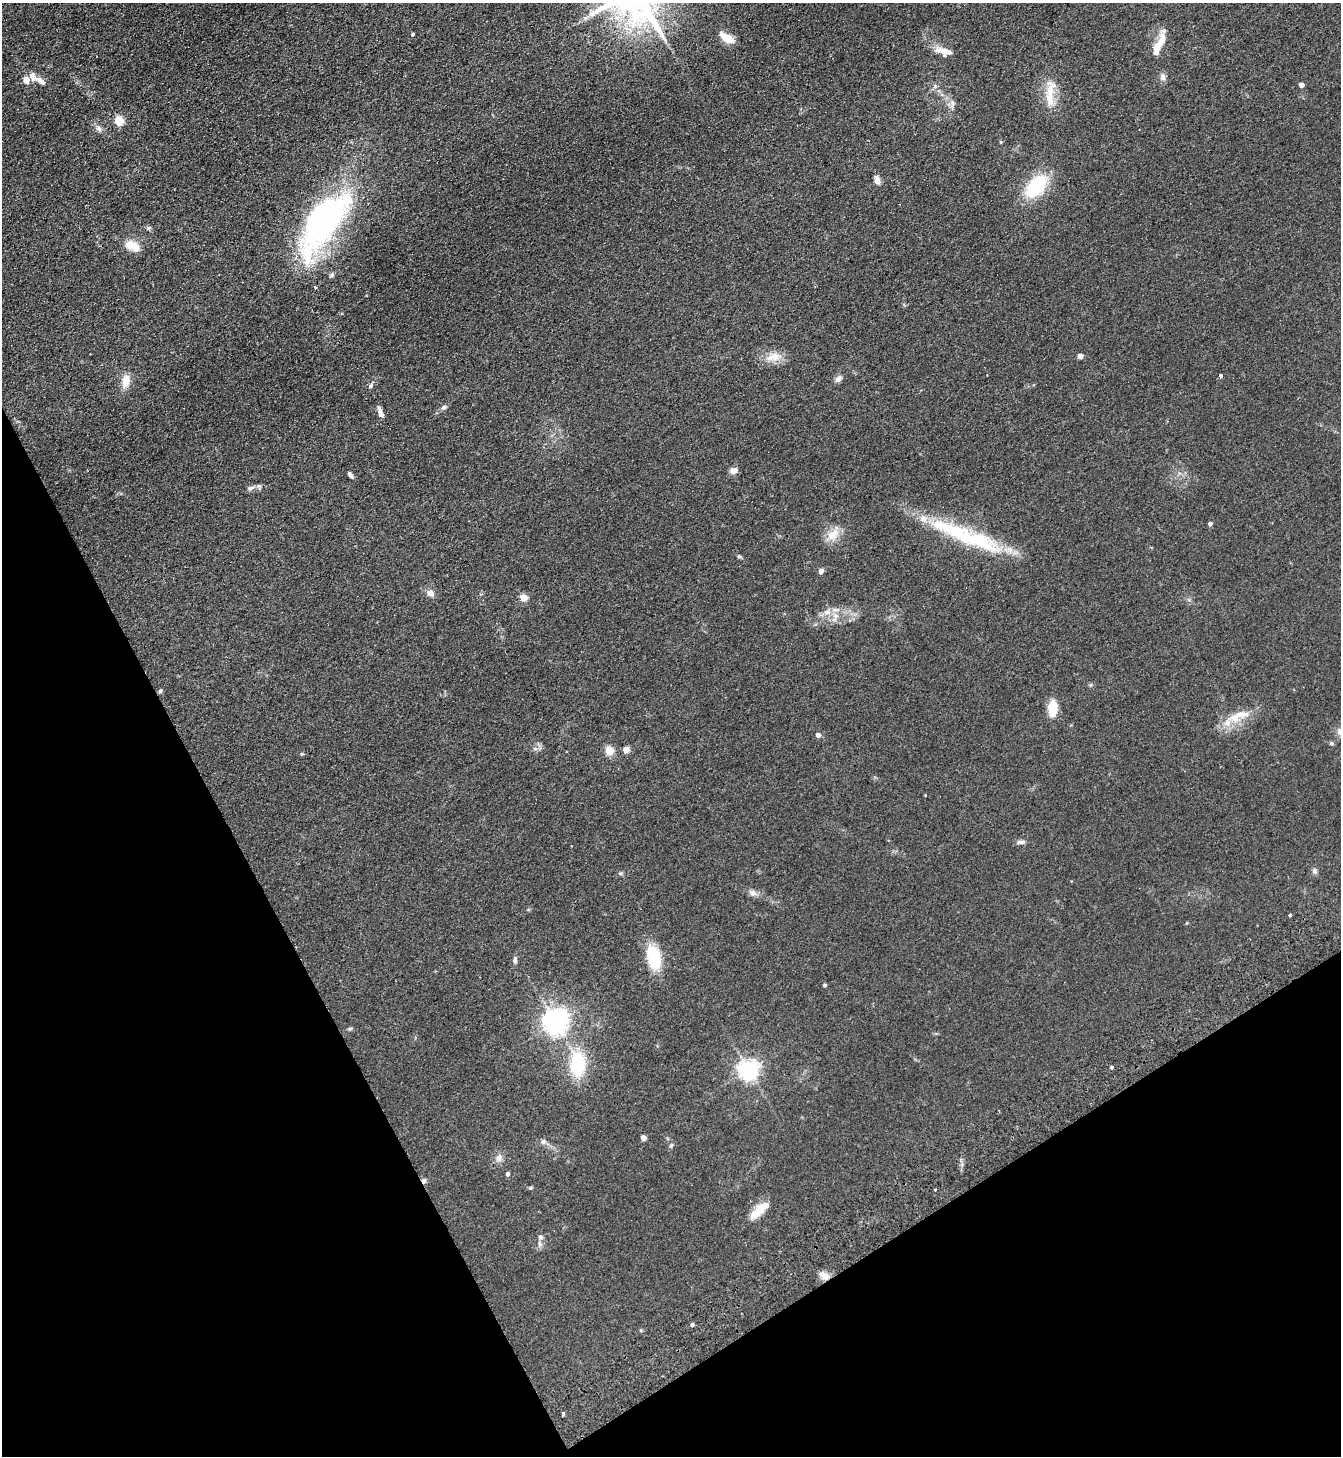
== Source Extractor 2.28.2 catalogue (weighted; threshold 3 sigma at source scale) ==
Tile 14 of 4 x 4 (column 2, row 4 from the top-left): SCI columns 1668-3006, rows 52-1505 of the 5875 x 5919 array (HDU 1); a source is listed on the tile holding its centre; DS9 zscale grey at full resolution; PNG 1343 x 1458 px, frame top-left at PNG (2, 3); no overlay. Shown black and unused: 26% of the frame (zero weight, under 2 of 3 exposures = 3% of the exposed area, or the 3 px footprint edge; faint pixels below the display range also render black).
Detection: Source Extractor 2.28.2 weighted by HDU 2 'WHT'; one run over the whole footprint, this tile lists its part. Background 0.0653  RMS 0.0095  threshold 0.0429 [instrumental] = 3 sigma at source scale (4.5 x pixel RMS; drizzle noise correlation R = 1.50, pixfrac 1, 0.05/0.05 arcsec/px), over >= 5 px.
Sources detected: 84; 3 inside a brighter object's white glare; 3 cosmic-ray / hot-pixel residue — not listed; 7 inside a brighter listed object's ellipse — not listed separately; the other 71 listed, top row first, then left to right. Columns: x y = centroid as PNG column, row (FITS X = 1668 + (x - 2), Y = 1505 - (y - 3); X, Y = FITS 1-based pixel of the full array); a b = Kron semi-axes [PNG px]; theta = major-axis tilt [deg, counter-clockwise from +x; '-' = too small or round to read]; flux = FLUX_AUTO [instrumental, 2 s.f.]
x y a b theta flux
413 34 3 3 - 7.2
728 38 10 5 -30 25
1158 46 19 9 46 9.5
944 51 23 9 -13 9.9
1163 77 10 8 -77 3.5
26 80 7 7 - 6.9
40 81 15 7 -38 5.7
1301 85 4 4 - 6.5
1050 96 40 10 80 17
952 104 13 5 85 3.3
119 121 5 5 - 43
99 129 10 7 -52 3.5
1000 142 5 3 - 0.85
877 180 11 7 -80 4.2
1036 186 26 15 47 52
324 222 87 35 56 230
149 228 7 5 21 1.6
133 246 19 11 -27 14
332 275 7 5 39 2
315 287 4 3 - 2
1080 356 6 5 - 3.5
773 357 23 11 11 12
1221 376 4 3 - 5.7
838 379 9 6 45 4
126 381 17 10 81 10
370 386 6 5 - 1.8
444 407 6 5 - 3.1
380 413 12 5 -65 5
733 470 9 7 13 5
350 475 9 4 -48 2.3
251 488 13 6 12 3.6
1210 524 4 4 - 2.6
953 530 89 20 -21 76
833 534 19 12 48 12
739 556 5 5 - 1.2
821 571 6 5 - 3.2
430 593 7 6 - 6.7
523 598 5 4 - 20
827 612 10 6 -9 5.4
160 691 6 5 - 1.6
1052 708 15 8 89 22
1234 718 15 11 -22 11
818 735 4 4 - 5.4
1331 743 6 4 -1 1.5
626 750 4 4 - 12
609 751 8 8 - 10
1021 842 12 5 4 2.9
571 846 2 2 - 0.79
1315 871 7 6 - 2.3
753 893 10 7 -35 3.8
1289 915 3 3 - 4.4
654 958 19 10 -80 52
515 960 9 5 89 2.5
824 985 4 4 - 1.6
555 1023 7 6 - 680
350 1029 6 4 3 1.3
578 1064 33 19 -87 45
1111 1067 3 3 - 3.8
748 1070 7 6 - 500
643 1138 4 4 - 8.2
543 1142 8 7 - 2.6
671 1145 6 4 44 1.2
499 1158 11 8 77 4.5
507 1174 5 4 - 2.2
530 1188 5 4 - 1.3
935 1190 3 3 - 2.3
759 1210 23 9 44 18
540 1237 7 6 - 2.7
824 1275 14 7 -38 5.7
692 1325 5 4 - 2.4
563 1413 3 3 - 4.6
Unlisted compact peaks at least as high as the median listed source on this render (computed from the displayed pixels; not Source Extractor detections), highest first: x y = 302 754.